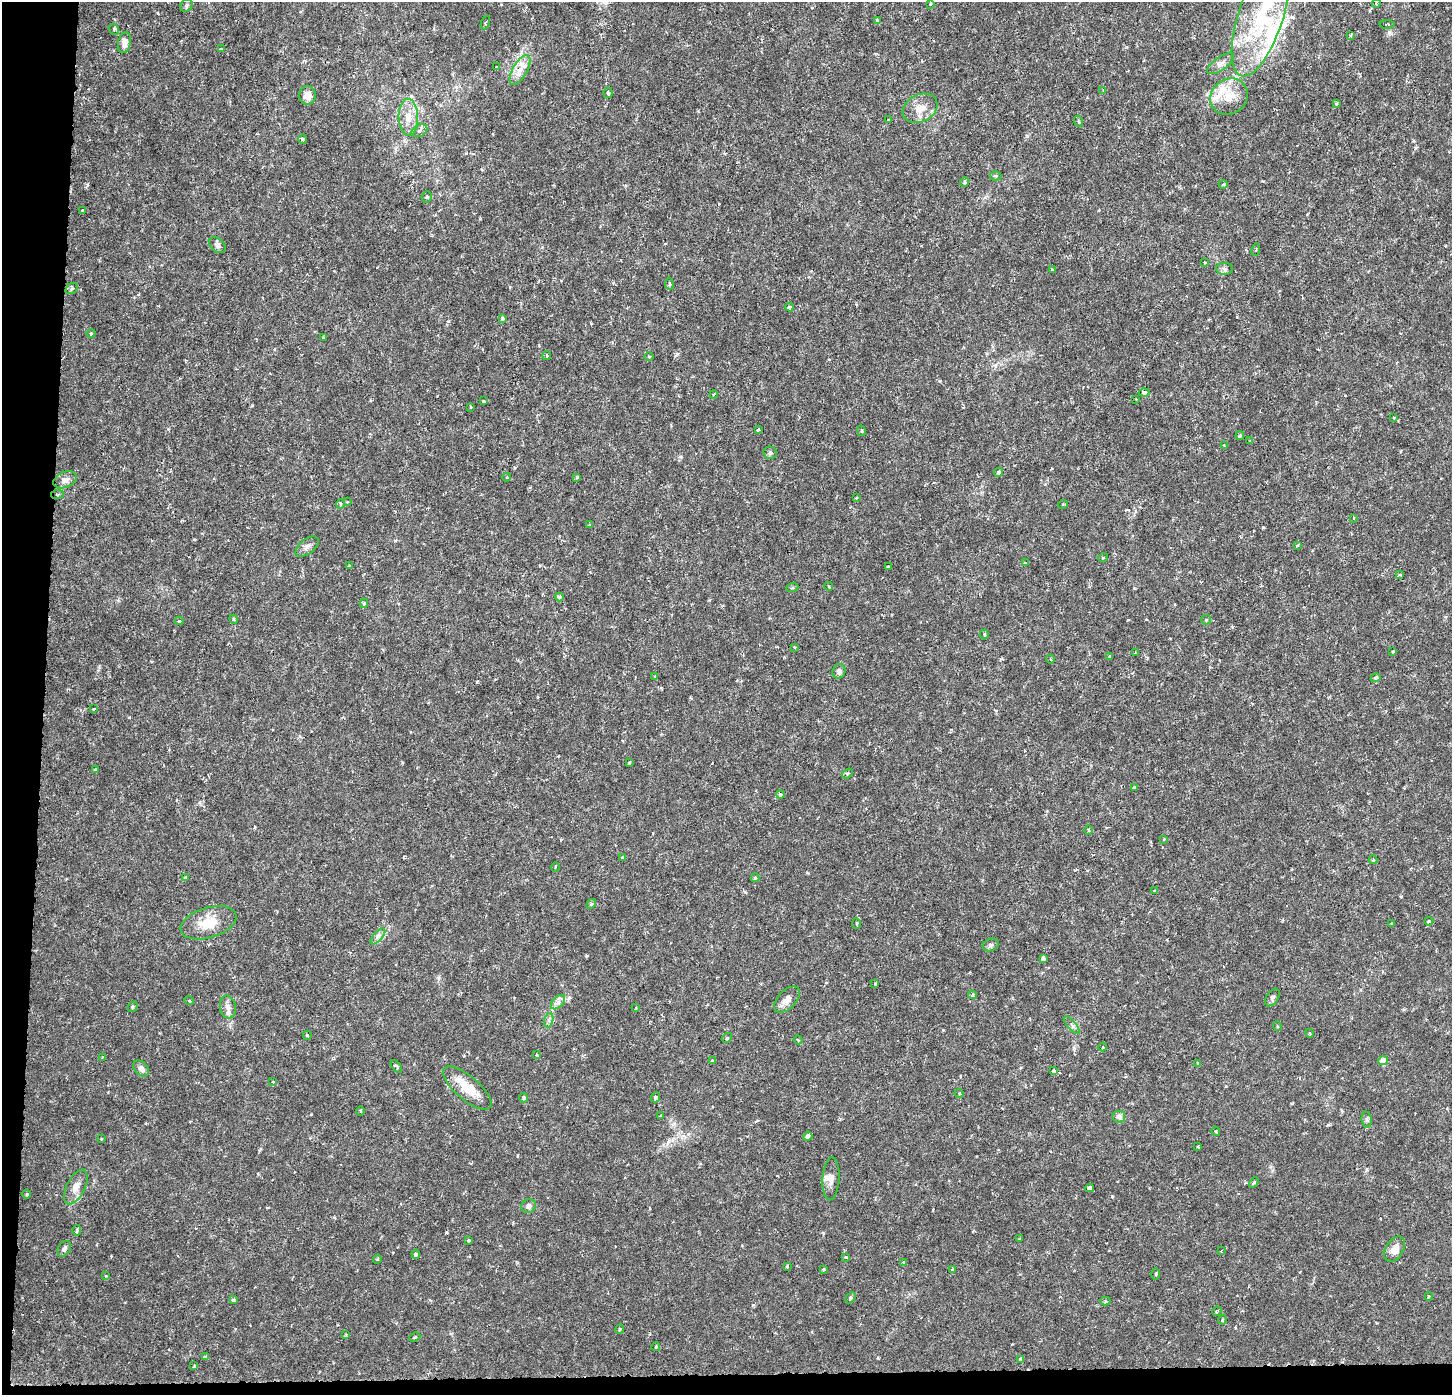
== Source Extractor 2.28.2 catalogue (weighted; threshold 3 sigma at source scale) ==
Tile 7 of 3 x 3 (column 1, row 3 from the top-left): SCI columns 34-1483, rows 314-1706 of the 4384 x 4706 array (HDU 1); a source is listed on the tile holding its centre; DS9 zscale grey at full resolution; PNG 1454 x 1397 px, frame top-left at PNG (2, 2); each listed source drawn as its Kron ellipse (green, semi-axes under 4 px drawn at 4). Shown black and unused: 4% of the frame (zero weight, under 3 of 6 exposures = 4% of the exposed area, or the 3 px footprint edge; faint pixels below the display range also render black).
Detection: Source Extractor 2.28.2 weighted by HDU 2 'WHT'; one run over the whole footprint, this tile lists its part. Background 8.99e-04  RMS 8.5e-04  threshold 0.00348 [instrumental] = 3 sigma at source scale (4.09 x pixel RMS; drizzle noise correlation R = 1.36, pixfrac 0.8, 0.0396/0.0396 arcsec/px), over >= 5 px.
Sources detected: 190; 2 cosmic-ray / hot-pixel residue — neither listed nor drawn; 5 inside a brighter listed object's ellipse — not listed separately; the other 183 listed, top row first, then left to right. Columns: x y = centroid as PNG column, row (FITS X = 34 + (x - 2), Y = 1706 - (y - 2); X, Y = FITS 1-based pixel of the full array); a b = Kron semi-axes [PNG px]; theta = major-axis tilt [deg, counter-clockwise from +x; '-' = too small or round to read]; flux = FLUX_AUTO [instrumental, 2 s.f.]
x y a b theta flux
1376 3 4 4 - 0.095
930 4 4 3 - 0.072
186 5 7 5 48 0.16
1261 16 63 22 72 7.4
877 20 3 3 - 0.17
485 22 7 2 69 0.085
1387 24 7 3 -1 0.082
114 29 6 5 - 0.11
1350 36 4 4 - 0.085
124 43 10 6 78 0.59
221 49 3 2 - 0.091
1220 64 16 6 35 0.41
497 67 3 3 - 0.071
520 70 16 7 60 0.76
1103 90 4 3 - 0.068
608 93 5 4 - 0.14
307 95 9 8 - 0.59
1229 97 19 17 34 1.6
1336 103 3 3 - 0.11
920 108 18 13 27 0.99
408 117 18 9 -88 1
888 120 3 2 - 0.058
1079 121 6 4 -69 0.12
419 131 8 6 29 0.24
303 139 4 4 - 0.093
996 176 6 4 0 0.14
965 182 5 4 - 0.13
1223 184 4 4 - 0.14
427 197 6 5 - 0.15
82 211 3 3 - 0.14
218 245 9 6 -40 0.25
1256 250 6 2 78 0.071
1204 262 2 2 - 0.075
1225 269 8 6 0 0.22
1052 270 4 3 - 0.1
669 284 6 3 -81 0.089
72 289 7 5 38 0.16
789 307 4 3 - 0.19
502 319 4 4 - 0.18
91 333 4 3 - 0.067
323 338 4 3 - 0.059
547 356 4 3 - 0.099
649 356 5 3 - 0.082
1144 392 5 4 - 0.32
714 394 4 3 - 0.077
1136 399 3 2 - 0.053
483 401 3 3 - 0.079
470 407 4 2 - 0.057
1394 418 3 2 - 0.068
758 430 3 3 - 0.085
861 431 5 3 - 0.087
1240 436 4 4 - 0.11
1250 441 3 3 - 0.089
1224 446 4 3 - 0.072
770 453 7 6 - 0.2
999 472 4 4 - 0.2
507 477 4 3 - 0.064
577 477 3 3 - 0.12
65 480 12 7 21 0.43
57 494 6 3 8 0.099
856 498 3 2 - 0.075
347 502 4 3 - 0.071
340 504 5 3 - 0.074
1063 504 5 3 - 0.074
1354 518 4 2 - 0.067
589 525 3 3 - 0.091
1297 545 4 3 - 0.086
307 546 13 7 38 0.35
1103 558 5 3 - 0.068
1025 563 4 2 - 0.073
349 566 3 3 - 0.12
888 566 3 2 - 0.077
1400 575 4 3 - 0.15
829 587 5 3 - 0.072
792 588 6 3 19 0.089
559 597 4 4 - 0.2
364 603 5 4 - 0.16
234 619 4 4 - 0.099
1206 620 5 5 - 0.098
179 621 4 3 - 0.15
984 634 5 4 - 0.11
795 647 4 3 - 0.084
1393 652 3 2 - 0.071
1135 653 3 3 - 0.084
1110 656 3 3 - 0.088
1050 659 4 3 - 0.069
839 671 7 6 - 0.29
655 676 4 3 - 0.086
1376 678 5 3 - 0.11
93 709 3 3 - 0.1
629 763 3 3 - 0.11
95 770 3 3 - 0.15
847 773 6 4 38 0.12
1134 788 4 3 - 0.14
780 795 4 4 - 0.19
1088 830 4 3 - 0.077
1164 839 4 4 - 0.075
622 857 4 3 - 0.072
1373 860 4 3 - 0.091
555 867 5 3 - 0.07
186 877 4 4 - 0.092
755 878 4 4 - 0.12
1154 891 3 3 - 0.1
591 904 6 3 45 0.11
1429 921 4 3 - 0.15
209 923 29 15 17 1.8
1391 923 3 3 - 0.083
857 924 5 3 - 0.08
378 936 10 4 48 0.24
991 945 8 6 20 0.2
1043 959 4 4 - 0.49
875 984 4 4 - 0.11
972 995 4 4 - 0.15
1272 997 10 6 57 0.2
787 1000 16 9 46 0.56
189 1001 5 3 - 0.069
558 1002 9 5 45 0.27
133 1007 5 4 - 0.12
228 1007 11 8 -80 0.43
636 1008 4 3 - 0.072
549 1020 7 4 72 0.19
1072 1025 11 3 -50 0.15
1277 1026 5 3 - 0.069
1309 1033 4 3 - 0.065
307 1035 4 2 - 0.099
727 1038 5 4 - 0.11
798 1040 4 3 - 0.084
1103 1047 4 4 - 0.076
537 1055 3 3 - 0.1
102 1057 3 3 - 0.066
713 1061 4 3 - 0.14
1383 1061 4 4 - 1.1
1198 1063 3 3 - 0.084
396 1066 7 3 -51 0.16
141 1068 9 6 -46 0.4
1054 1071 3 3 - 0.21
273 1082 3 2 - 0.053
467 1088 30 11 -40 1.8
959 1094 5 3 - 0.087
655 1097 5 3 - 0.25
523 1098 5 4 - 0.19
360 1111 4 3 - 0.076
660 1116 3 2 - 0.088
1119 1117 6 6 - 0.4
1367 1120 8 5 -84 0.18
1216 1131 5 3 - 0.1
808 1136 5 4 - 0.29
101 1139 3 2 - 0.065
1198 1147 3 3 - 0.088
831 1179 21 8 87 0.59
1254 1182 5 3 - 0.097
76 1187 19 9 63 0.74
1089 1188 4 4 - 0.39
27 1194 5 3 - 0.078
529 1206 7 6 - 0.29
77 1230 5 3 - 0.18
1020 1239 3 2 - 0.087
468 1240 4 3 - 0.1
64 1249 8 6 59 0.21
1395 1249 14 8 58 0.68
1221 1251 3 2 - 0.061
416 1254 4 3 - 0.18
846 1257 4 3 - 0.13
377 1259 4 3 - 0.081
903 1262 4 4 - 0.14
787 1267 3 2 - 0.091
823 1269 3 3 - 0.095
953 1269 3 3 - 0.1
1156 1274 5 3 - 0.091
106 1276 4 2 - 0.065
1429 1296 4 3 - 0.071
850 1298 6 4 59 0.17
233 1300 4 3 - 0.22
1105 1301 5 4 - 0.12
1217 1311 5 2 - 0.085
1222 1320 4 4 - 0.11
620 1329 5 3 - 0.11
346 1335 3 2 - 0.08
415 1337 5 3 - 0.093
656 1347 4 3 - 0.097
205 1357 3 3 - 0.18
1021 1359 3 3 - 0.42
194 1366 3 3 - 0.2
Unlisted compact peaks at least as high as the median listed source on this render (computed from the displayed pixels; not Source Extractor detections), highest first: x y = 446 1232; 1263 527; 677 354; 1415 148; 753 1305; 1074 1048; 252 405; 129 717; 940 381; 1328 1125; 745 892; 1401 896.